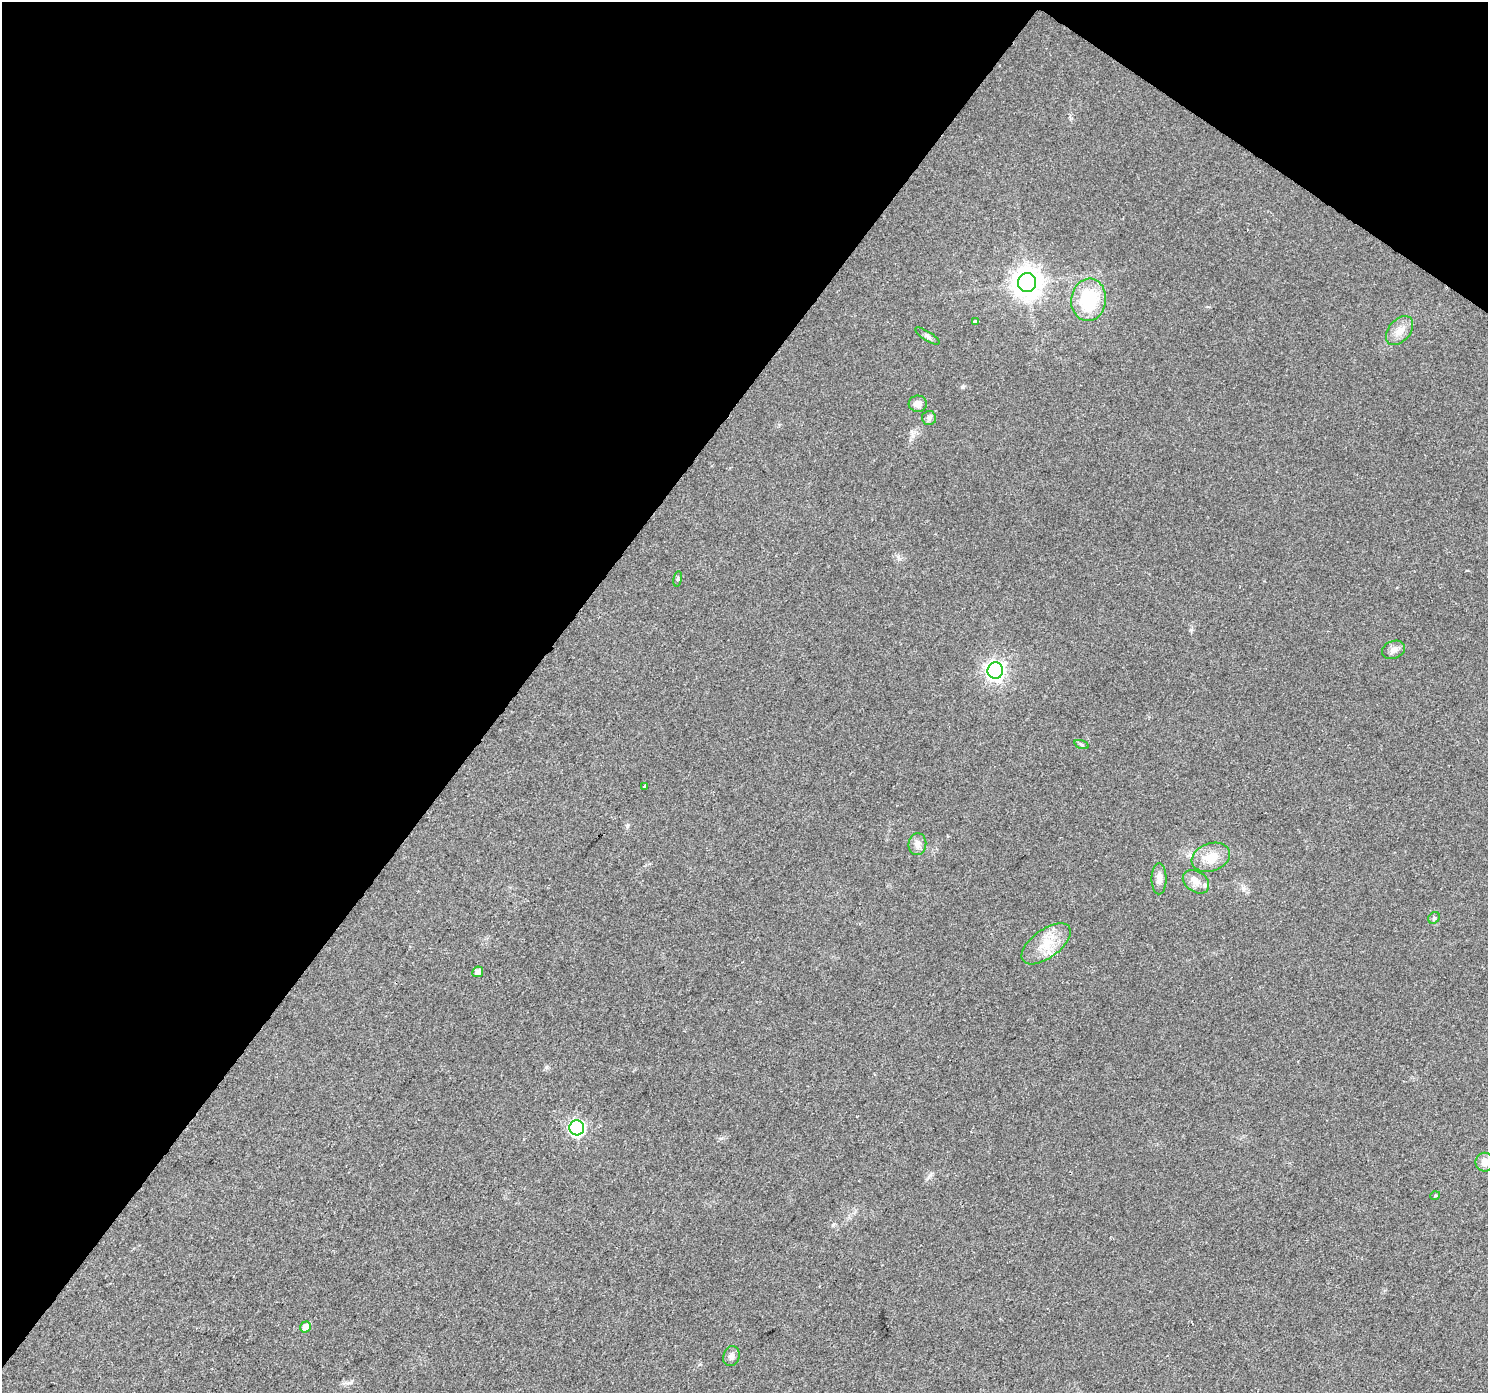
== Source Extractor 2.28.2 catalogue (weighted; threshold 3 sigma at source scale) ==
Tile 2 of 4 x 4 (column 2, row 1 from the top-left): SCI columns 1492-2977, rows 4424-5814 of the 5949 x 5997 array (HDU 1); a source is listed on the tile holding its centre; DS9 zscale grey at full resolution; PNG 1490 x 1395 px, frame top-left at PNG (2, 2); each listed source drawn as its Kron ellipse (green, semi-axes under 4 px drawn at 4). Shown black and unused: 38% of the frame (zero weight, under 2 of 3 exposures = <1% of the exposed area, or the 3 px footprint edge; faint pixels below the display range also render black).
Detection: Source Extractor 2.28.2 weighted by HDU 2 'WHT'; one run over the whole footprint, this tile lists its part. Background 0.0542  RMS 0.006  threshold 0.027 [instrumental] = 3 sigma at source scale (4.5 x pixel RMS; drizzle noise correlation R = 1.50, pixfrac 1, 0.0396/0.0396 arcsec/px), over >= 5 px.
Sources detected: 24; all 24 listed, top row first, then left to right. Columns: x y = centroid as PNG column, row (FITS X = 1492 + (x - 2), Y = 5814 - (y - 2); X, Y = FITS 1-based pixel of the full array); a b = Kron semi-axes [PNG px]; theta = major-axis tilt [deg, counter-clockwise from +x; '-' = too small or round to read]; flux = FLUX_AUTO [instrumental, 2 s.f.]
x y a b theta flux
1027 283 9 9 - 810
1089 300 21 17 82 35
976 322 4 4 - 6.9
1399 331 17 10 49 6.5
927 336 14 4 -32 1.8
918 404 9 8 - 4
929 418 7 7 - 1.7
678 579 8 4 81 0.9
1393 650 12 9 23 3.3
995 670 8 7 - 270
1082 744 7 3 -19 0.96
644 786 3 3 - 3.7
917 844 11 9 84 3.9
1211 857 20 14 19 12
1159 879 15 7 90 4.5
1196 882 14 10 -35 5.5
1434 918 6 5 - 0.97
1046 944 29 14 36 15
478 972 5 5 - 3.1
577 1128 7 7 - 130
1485 1162 9 9 - 4.6
1435 1196 5 3 - 0.59
305 1327 6 5 - 5.4
731 1356 10 8 72 2.7
Isophote crosses this tile's border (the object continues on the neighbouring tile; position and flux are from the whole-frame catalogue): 1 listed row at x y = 1485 1162
Unlisted compact peaks at least as high as the median listed source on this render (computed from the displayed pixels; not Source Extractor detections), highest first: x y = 833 1225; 962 387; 898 557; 546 1067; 913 436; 1191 630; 929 1177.